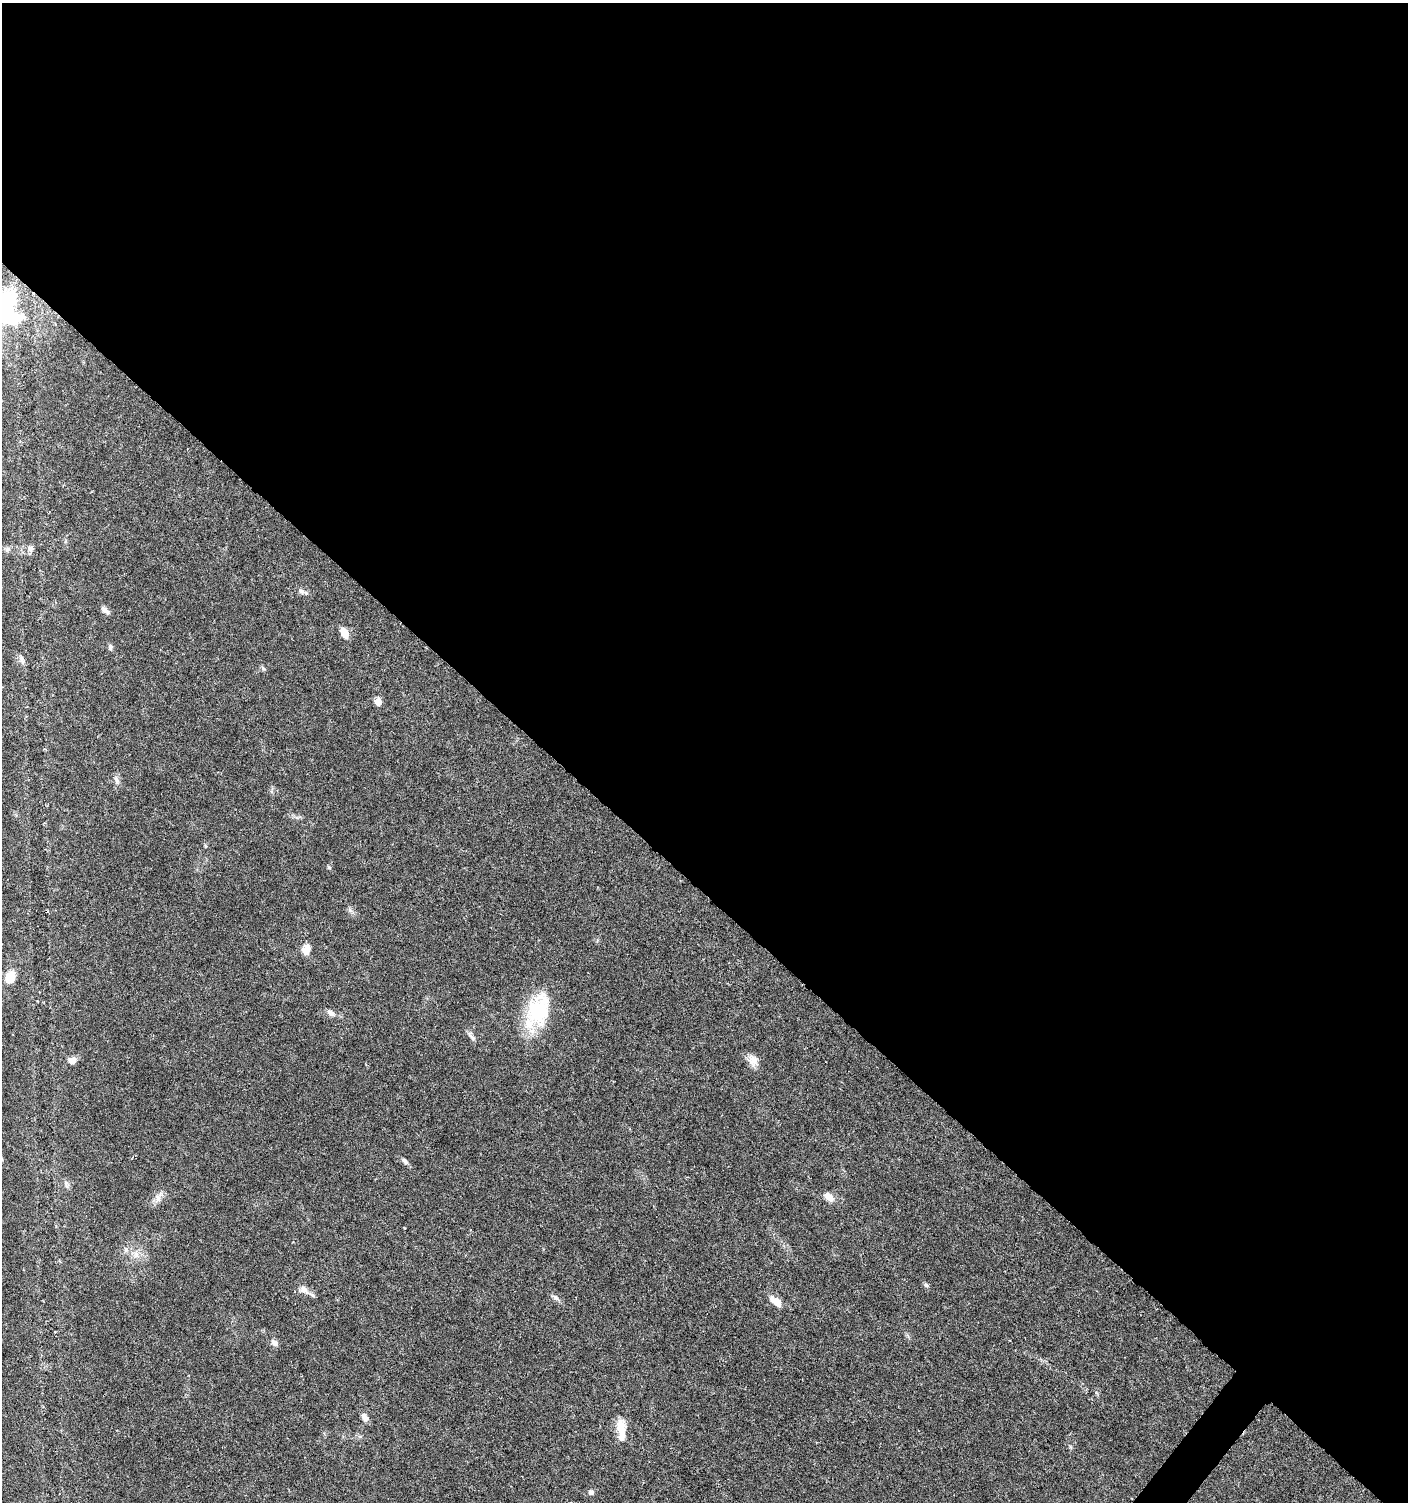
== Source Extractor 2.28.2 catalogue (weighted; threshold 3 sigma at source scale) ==
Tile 3 of 4 x 4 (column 3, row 1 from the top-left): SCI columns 3050-4455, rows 4504-6003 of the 6032 x 6014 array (HDU 1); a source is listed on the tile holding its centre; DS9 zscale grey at full resolution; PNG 1410 x 1504 px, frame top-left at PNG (2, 3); no overlay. Shown black and unused: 60% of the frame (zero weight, under 5 of 9 exposures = <1% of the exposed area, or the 3 px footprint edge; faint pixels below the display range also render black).
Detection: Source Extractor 2.28.2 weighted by HDU 2 'WHT'; one run over the whole footprint, this tile lists its part. Background 0.0275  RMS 0.0024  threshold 0.00979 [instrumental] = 3 sigma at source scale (4.09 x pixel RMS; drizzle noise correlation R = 1.36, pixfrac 0.8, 0.0396/0.0396 arcsec/px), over >= 5 px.
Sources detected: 33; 1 inside a brighter listed object's ellipse — not listed separately; the other 32 listed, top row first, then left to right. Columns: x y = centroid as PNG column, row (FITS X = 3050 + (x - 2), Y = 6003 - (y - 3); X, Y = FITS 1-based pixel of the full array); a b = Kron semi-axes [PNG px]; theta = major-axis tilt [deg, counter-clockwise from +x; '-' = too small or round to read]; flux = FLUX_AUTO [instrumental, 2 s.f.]
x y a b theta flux
13 319 29 15 7 8.9
7 549 8 5 45 0.56
31 549 9 8 - 0.89
301 591 8 7 - 0.7
104 610 12 6 -47 0.88
344 633 11 7 -62 2.4
110 647 7 6 - 0.54
21 659 12 6 -70 0.85
263 668 6 4 -20 0.34
378 701 6 6 - 2.8
116 780 12 6 -72 0.85
306 949 11 9 69 2.3
10 977 12 9 69 3.8
538 1011 45 26 65 15
330 1013 12 6 -44 0.89
471 1036 17 4 -49 0.81
72 1060 9 7 15 1.6
753 1060 15 11 -63 1.9
405 1161 11 5 -45 0.65
66 1183 6 6 - 0.56
829 1197 11 7 -42 1.9
158 1199 11 7 -89 1.2
125 1249 7 4 -71 0.4
136 1255 7 4 -72 0.64
926 1285 6 5 - 0.4
304 1290 15 9 -39 1.6
556 1298 11 4 -50 0.65
776 1301 15 7 -39 2.5
274 1343 10 7 -37 0.85
364 1417 10 7 -61 1.1
621 1428 24 10 -83 3.7
591 1492 7 7 - 0.52
Isophote crosses this tile's border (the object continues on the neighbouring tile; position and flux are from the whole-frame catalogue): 1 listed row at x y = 13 319
Unlisted compact peaks at least as high as the median listed source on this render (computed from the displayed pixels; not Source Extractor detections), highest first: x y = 329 867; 350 910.